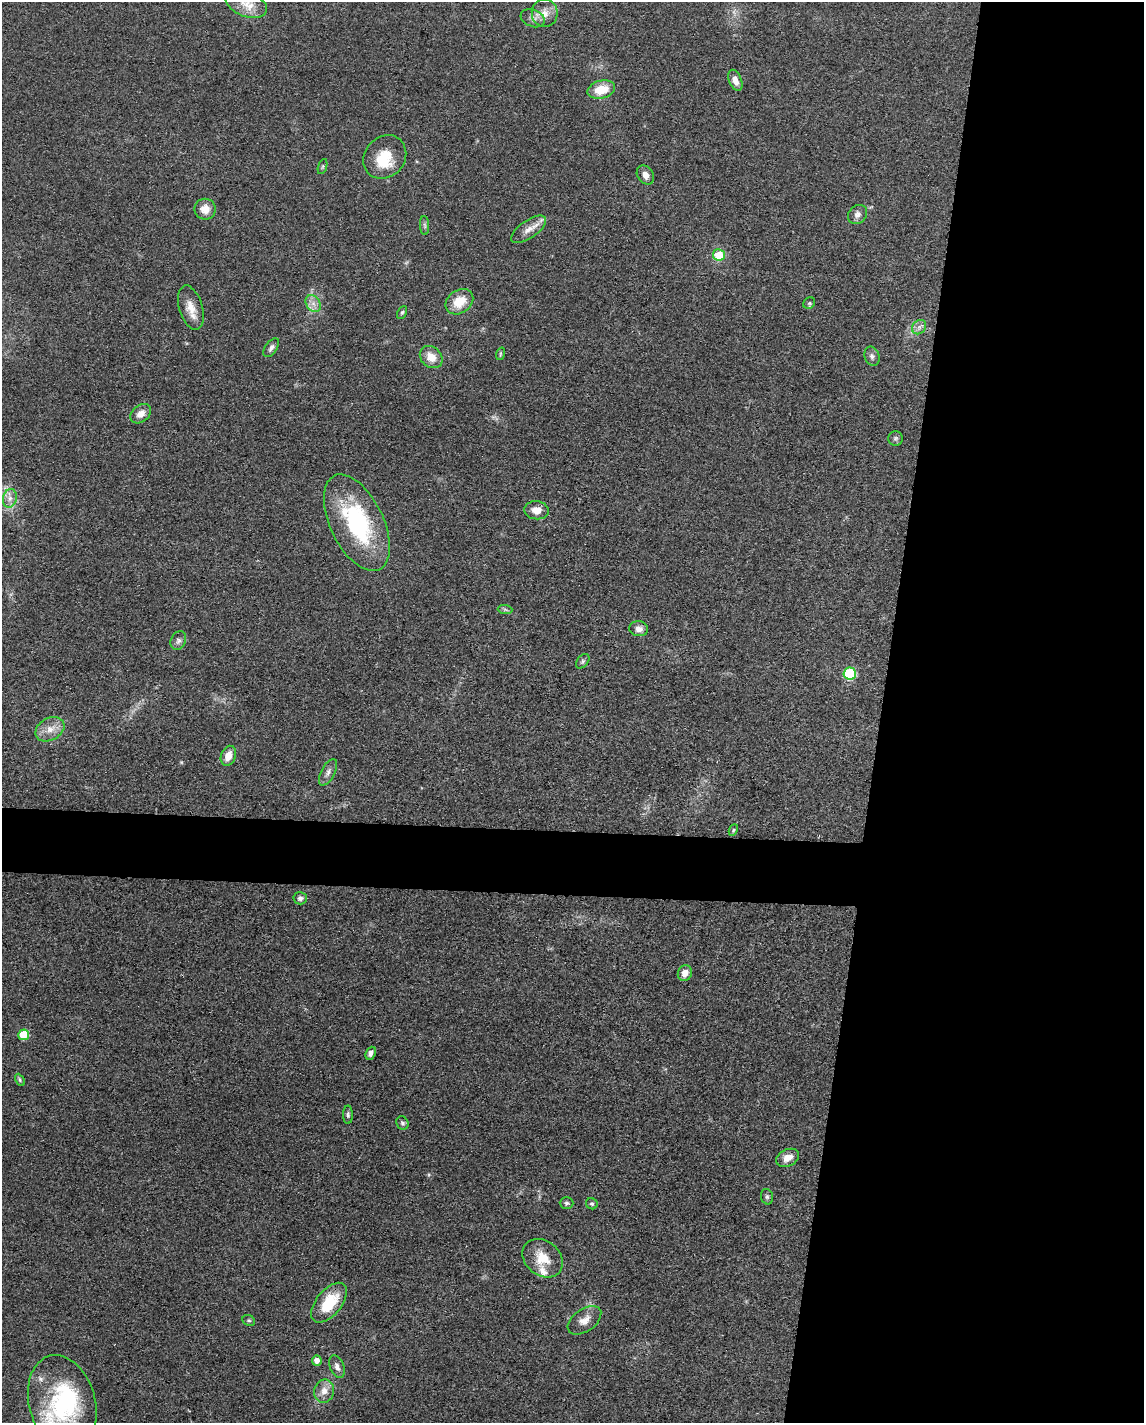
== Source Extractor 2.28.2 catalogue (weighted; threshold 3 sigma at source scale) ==
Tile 8 of 4 x 3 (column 4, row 2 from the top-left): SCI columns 3432-4573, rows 1645-3065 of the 4577 x 4600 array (HDU 1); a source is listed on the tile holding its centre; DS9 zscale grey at full resolution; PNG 1146 x 1425 px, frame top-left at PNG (2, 2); each listed source drawn as its Kron ellipse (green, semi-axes under 4 px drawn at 4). Shown black and unused: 26% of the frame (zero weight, under 3 of 4 exposures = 1% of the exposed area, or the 3 px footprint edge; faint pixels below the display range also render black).
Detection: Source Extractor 2.28.2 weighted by HDU 2 'WHT'; one run over the whole footprint, this tile lists its part. Background 0.049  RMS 0.0063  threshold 0.0284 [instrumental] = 3 sigma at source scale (4.5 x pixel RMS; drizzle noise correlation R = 1.50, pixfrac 1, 0.05/0.05 arcsec/px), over >= 5 px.
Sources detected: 60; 1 inside a brighter object's white glare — neither listed nor drawn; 3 inside a brighter listed object's ellipse — not listed separately; the other 56 listed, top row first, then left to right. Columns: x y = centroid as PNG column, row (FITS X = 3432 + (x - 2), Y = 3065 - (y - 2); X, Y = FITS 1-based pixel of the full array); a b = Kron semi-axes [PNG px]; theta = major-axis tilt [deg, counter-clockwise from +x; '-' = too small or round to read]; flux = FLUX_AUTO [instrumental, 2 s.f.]
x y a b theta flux
246 4 22 12 -21 11
545 13 14 13 - 6.8
533 18 12 8 -20 3.5
735 80 11 6 -68 4.6
601 90 14 9 15 13
385 157 23 20 47 16
323 166 8 3 71 0.94
645 175 10 8 -55 4
205 209 10 10 - 7.2
858 215 10 8 46 3
425 225 9 4 -89 1.5
528 229 20 8 35 6.4
719 255 6 5 - 20
459 302 15 11 35 13
313 303 9 7 -55 3.7
809 303 6 5 - 0.95
191 307 23 11 -73 8.8
402 312 7 4 62 0.98
919 327 8 6 47 2.5
271 348 11 6 54 2.3
500 354 6 4 72 0.85
872 356 10 7 -73 2.3
431 357 12 10 -43 8.2
141 414 11 8 39 5.2
895 438 7 7 - 1.5
10 498 9 7 75 3.6
536 510 12 9 -7 6.1
357 523 52 26 -64 75
505 609 7 4 -2 1.2
638 629 9 7 -9 3.9
178 641 10 7 64 2.4
583 661 8 5 50 1.4
850 673 6 6 - 53
50 729 15 11 28 7.4
228 756 10 7 68 7.1
328 772 14 7 63 3.2
733 830 6 4 63 0.89
300 898 7 6 - 2
685 973 8 7 - 5.5
24 1035 5 5 - 17
371 1053 7 5 64 2.3
20 1080 6 4 -62 0.98
348 1115 9 5 90 1.4
402 1123 7 5 -62 1.3
787 1158 12 8 25 6.4
767 1197 8 6 -76 1.5
567 1203 7 6 - 1.4
592 1204 6 5 - 1.3
543 1258 22 17 -40 14
329 1303 23 12 51 23
249 1320 6 5 - 1.1
584 1320 19 11 35 6.2
317 1360 5 5 - 4.2
337 1367 12 7 -68 3.2
324 1391 11 10 - 5.9
62 1403 49 33 -75 69
Isophote crosses this tile's border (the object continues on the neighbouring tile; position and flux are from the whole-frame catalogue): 2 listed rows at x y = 246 4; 62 1403